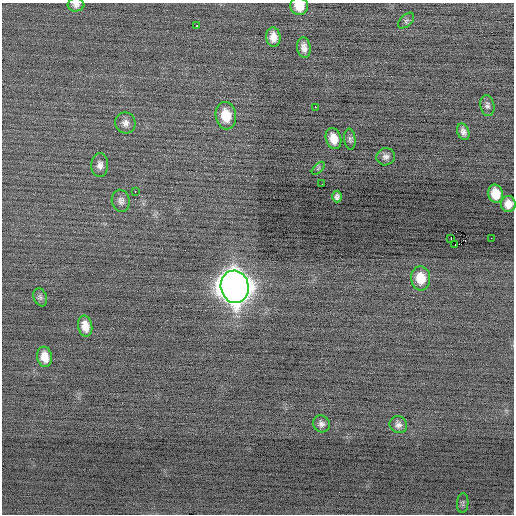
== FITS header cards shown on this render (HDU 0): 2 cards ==
NAXIS1  =                  512 / Axis length
NAXIS2  =                  512 / Axis length

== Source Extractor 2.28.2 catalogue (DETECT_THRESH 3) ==
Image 512 x 512 px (HDU 0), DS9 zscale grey, 1 PNG px = 1 image px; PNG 516 x 516 px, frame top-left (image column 1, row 512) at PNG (2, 3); each listed source drawn as its Kron ellipse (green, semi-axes under 4 px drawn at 4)
Background -0.0772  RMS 0.69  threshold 2.07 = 3 sigma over >= 5 px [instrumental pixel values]
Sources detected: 33; all 33 listed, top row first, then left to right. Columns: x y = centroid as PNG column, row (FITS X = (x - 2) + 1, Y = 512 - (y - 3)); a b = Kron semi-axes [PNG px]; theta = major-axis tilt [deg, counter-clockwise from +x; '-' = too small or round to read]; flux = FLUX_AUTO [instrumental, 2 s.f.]
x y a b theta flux
76 5 8 6 5 170
299 6 9 8 - 710
406 21 10 5 43 100
197 26 3 2 - 90
273 37 9 7 -84 410
304 48 10 7 -82 280
487 105 10 7 -79 150
315 107 3 2 - 510
226 116 14 10 -80 1000
125 123 10 10 - 270
463 132 8 6 -69 200
334 139 10 7 -73 550
350 139 10 5 -84 120
386 157 9 8 - 190
100 165 12 8 88 250
318 168 8 3 45 63
322 184 2 2 - 42
135 191 2 2 - 320
496 194 9 7 -74 770
337 197 6 5 - 140
121 201 11 9 -78 210
508 204 8 7 - 420
451 238 4 2 - 820
491 238 2 2 - 43
455 244 3 2 - 56
421 278 12 9 -85 860
235 287 16 14 -76 85000
40 297 9 6 -70 130
85 326 10 7 -80 450
45 357 10 7 -79 530
321 424 9 8 - 190
398 425 9 8 - 200
463 503 10 6 85 110
At the frame edge (FLAGS 8, measured only in part): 3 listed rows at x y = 76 5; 299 6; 508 204